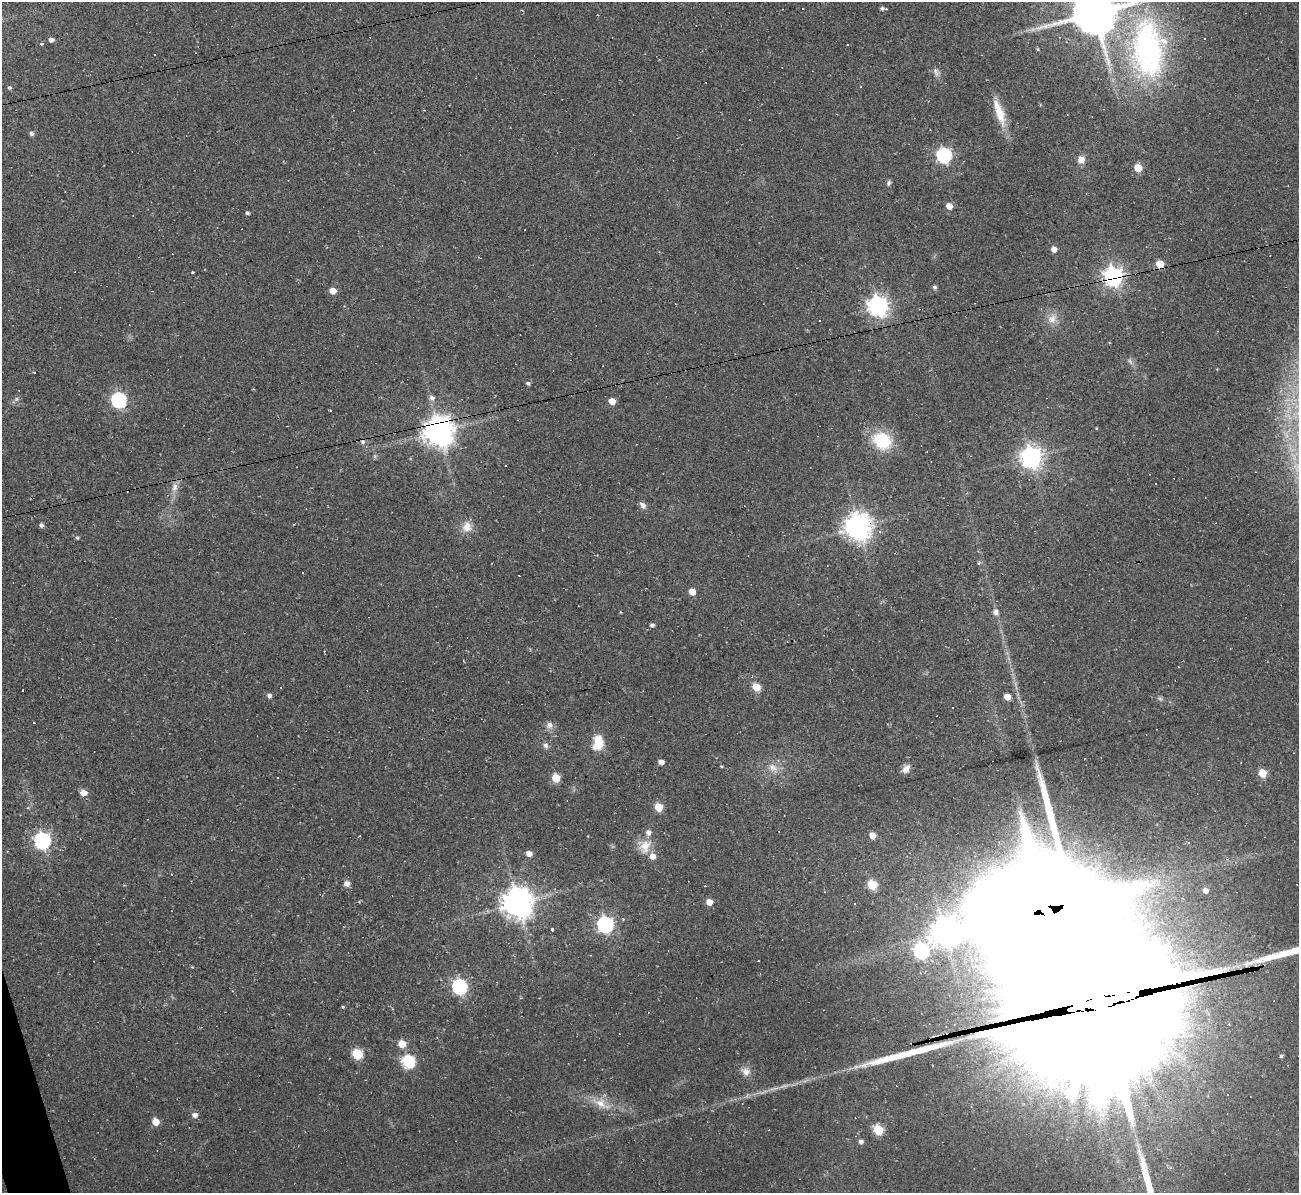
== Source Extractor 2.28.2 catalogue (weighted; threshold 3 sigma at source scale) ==
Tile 7 of 4 x 4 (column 3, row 2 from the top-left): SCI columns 2593-3889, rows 2524-3714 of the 5185 x 5166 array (HDU 1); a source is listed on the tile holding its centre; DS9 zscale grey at full resolution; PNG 1301 x 1195 px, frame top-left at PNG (2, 2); no overlay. Shown black and unused: <1% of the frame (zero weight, under 2 of 3 exposures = <1% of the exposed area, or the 3 px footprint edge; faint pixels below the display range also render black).
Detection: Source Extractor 2.28.2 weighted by HDU 2 'WHT'; one run over the whole footprint, this tile lists its part. Background 0.105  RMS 0.013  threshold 0.0569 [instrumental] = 3 sigma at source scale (4.5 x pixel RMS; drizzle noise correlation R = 1.50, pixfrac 1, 0.05/0.05 arcsec/px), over >= 5 px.
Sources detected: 140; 1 too faint to see at this stretch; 2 inside a brighter object's white glare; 31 cosmic-ray / hot-pixel residue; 2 long thin detections or spike segments (spike, bleed or trail) — not listed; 3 inside a brighter listed object's ellipse — not listed separately; the other 101 listed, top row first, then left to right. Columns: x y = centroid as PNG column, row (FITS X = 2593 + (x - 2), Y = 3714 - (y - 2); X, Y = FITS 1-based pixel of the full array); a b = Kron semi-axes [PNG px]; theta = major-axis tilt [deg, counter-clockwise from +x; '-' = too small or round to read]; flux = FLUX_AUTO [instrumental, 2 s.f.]
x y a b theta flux
882 8 4 4 - 2.5
522 10 4 2 - 0.96
1095 13 14 13 - 5700
51 40 5 4 - 5.8
41 44 4 3 - 1.3
847 45 2 2 - 1.1
1038 49 5 4 - 1.4
1148 49 86 46 -86 320
154 55 3 3 - 3.7
936 72 13 7 -68 5.9
9 88 5 4 - 2
999 112 39 10 -71 30
749 120 2 2 - 0.84
31 133 5 4 - 4.1
944 155 7 6 - 310
1081 160 7 7 - 12
1138 168 5 5 - 30
889 183 8 6 74 3
949 206 5 5 - 15
247 213 4 3 - 2.9
1054 249 5 5 - 9.1
1160 264 5 5 - 32
193 273 3 3 - 2.5
1113 276 7 7 - 670
934 287 5 5 - 2.8
333 291 5 5 - 14
878 306 8 7 - 750
1052 319 15 12 50 14
528 383 5 4 - 3.2
432 398 7 7 - 5.6
16 399 7 6 - 3.1
119 400 7 6 - 280
612 401 5 5 - 16
330 411 3 2 - 1.6
1096 428 4 3 - 0.91
439 431 9 9 - 2100
882 441 25 20 -29 55
375 456 7 4 -89 2
1031 457 8 7 - 940
506 465 2 2 - 1
175 487 14 8 85 9.7
643 505 10 7 -49 5.5
41 525 5 5 - 3.6
467 527 15 13 -90 15
858 527 9 8 - 1600
879 531 5 4 - 3.2
77 538 5 4 - 2
979 563 5 3 - 1.7
692 592 5 5 - 15
620 612 4 3 - 0.9
995 612 7 6 - 6.3
652 625 5 4 - 4
1178 667 3 2 - 0.9
756 687 5 5 - 34
269 696 5 5 - 4.2
1007 697 5 5 - 12
1160 698 7 5 -21 2.6
952 708 2 2 - 1.2
549 725 10 9 - 6.5
598 742 18 12 83 26
546 745 8 7 - 4.3
661 762 5 4 - 7.6
722 766 5 3 - 1.3
773 768 17 10 -40 13
906 769 11 7 51 8
1262 773 5 5 - 37
277 778 3 3 - 2.5
556 778 6 5 - 33
83 792 5 5 - 16
658 807 5 5 - 38
779 831 3 2 - 1.1
872 835 5 5 - 14
42 841 7 7 - 420
645 846 19 16 67 20
529 853 5 4 - 9.2
172 874 3 2 - 0.89
347 883 6 5 - 7.9
872 884 6 5 - 62
1205 890 7 6 - 9.6
709 902 5 5 - 11
518 903 9 9 - 2300
854 903 3 3 - 1.3
1162 923 8 7 - 7.9
605 924 7 7 - 370
552 929 3 3 - 1.6
944 931 45 11 39 2000
459 987 7 6 - 270
1103 1002 62 34 14 170000
343 1007 4 3 - 1.5
402 1044 5 5 - 25
357 1054 6 5 - 76
1281 1056 4 4 - 2.3
408 1062 7 6 - 160
746 1071 13 11 -39 9.7
1227 1094 3 2 - 1.7
601 1103 28 13 -28 25
195 1115 6 5 - 6.3
156 1122 5 5 - 20
878 1130 6 5 - 62
861 1141 5 4 - 5.2
974 1168 3 2 - 0.73
Overlapping masked pixels (flux is a lower limit): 5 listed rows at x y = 1160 264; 1113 276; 439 431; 858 527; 1103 1002
Isophote crosses this tile's border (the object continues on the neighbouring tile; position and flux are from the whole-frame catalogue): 2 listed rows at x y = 1095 13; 1148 49